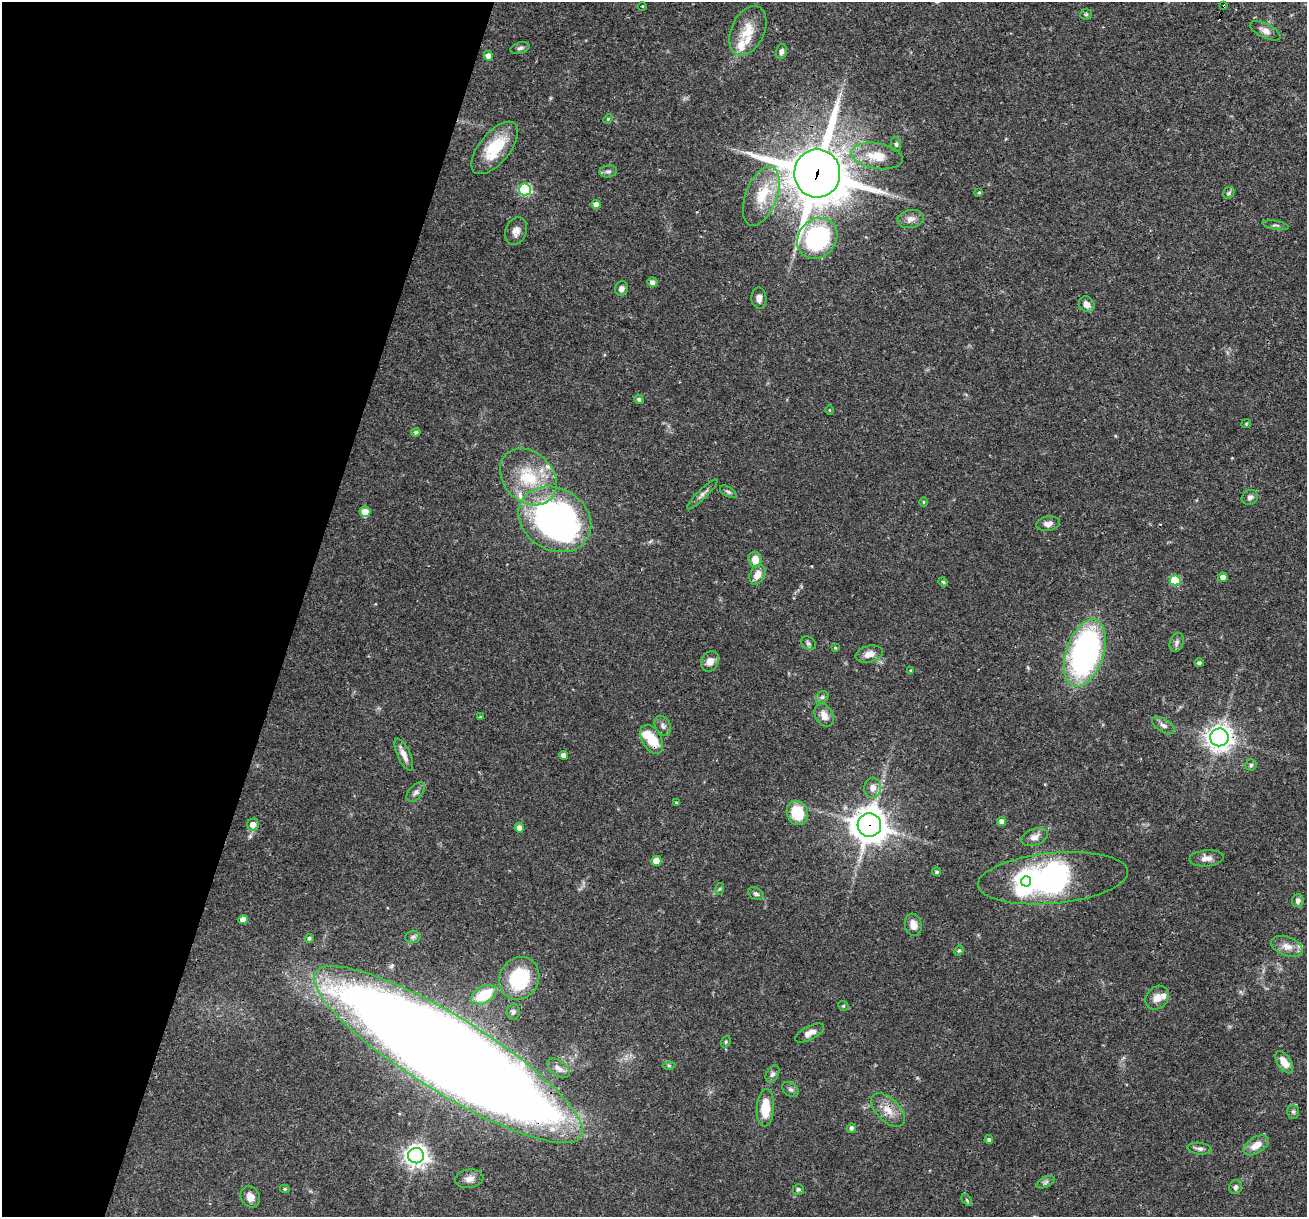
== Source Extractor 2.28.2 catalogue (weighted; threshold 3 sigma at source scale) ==
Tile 9 of 4 x 4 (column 1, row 3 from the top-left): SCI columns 1-1305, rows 1467-2681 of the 5220 x 5237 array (HDU 1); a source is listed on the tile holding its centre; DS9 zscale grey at full resolution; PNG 1309 x 1219 px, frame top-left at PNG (2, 2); each listed source drawn as its Kron ellipse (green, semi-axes under 4 px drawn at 4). Shown black and unused: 23% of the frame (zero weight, under 3 of 4 exposures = <1% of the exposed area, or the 3 px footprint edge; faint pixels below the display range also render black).
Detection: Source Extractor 2.28.2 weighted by HDU 2 'WHT'; one run over the whole footprint, this tile lists its part. Background 0.0569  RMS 0.0032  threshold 0.0144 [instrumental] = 3 sigma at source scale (4.5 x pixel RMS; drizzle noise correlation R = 1.50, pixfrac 1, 0.05/0.05 arcsec/px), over >= 5 px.
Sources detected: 122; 3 inside a brighter object's white glare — neither listed nor drawn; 6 inside a brighter listed object's ellipse — not listed separately; the other 113 listed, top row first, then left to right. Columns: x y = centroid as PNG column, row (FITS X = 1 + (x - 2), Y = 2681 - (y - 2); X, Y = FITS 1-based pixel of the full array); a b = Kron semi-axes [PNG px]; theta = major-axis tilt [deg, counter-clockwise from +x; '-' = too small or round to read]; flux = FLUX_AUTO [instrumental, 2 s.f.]
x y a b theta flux
642 6 4 3 - 0.27
1224 6 4 3 - 0.52
1086 14 5 5 - 0.47
748 31 26 16 65 7.3
1265 31 16 7 -26 2.1
520 48 10 5 16 0.9
781 51 8 5 76 1.2
488 56 5 4 - 2.3
608 119 5 4 - 0.38
896 144 7 5 -81 0.65
495 148 31 15 51 12
877 156 26 13 -9 6.9
608 171 9 6 7 0.91
817 173 24 23 - 1600
525 189 6 6 - 33
979 193 4 3 - 0.33
1229 193 6 5 - 0.6
761 196 31 15 69 10
596 204 4 4 - 2.4
911 219 13 9 9 2.1
1276 225 13 2 -10 0.62
516 231 14 10 70 2.2
817 238 22 18 49 39
652 282 5 5 - 1.5
621 288 7 6 - 1.4
759 298 11 7 -87 1.6
1087 304 8 7 - 1.8
639 399 5 4 - 0.56
829 410 4 3 - 0.25
1246 424 5 4 - 0.33
416 432 5 4 - 0.63
528 477 31 25 -45 17
728 492 9 5 -31 0.7
702 494 21 4 44 1.3
1250 497 8 7 - 1.1
924 502 5 3 - 0.33
365 512 5 5 - 3.6
555 519 38 31 -30 130
1048 524 12 7 9 1.7
755 559 8 6 -83 3.9
757 575 10 7 64 3.1
1223 577 4 4 - 2.4
1175 580 5 5 - 13
943 582 5 3 - 0.41
1177 642 10 6 72 1.1
808 643 8 6 -32 0.83
835 648 4 3 - 0.29
1085 653 35 19 72 80
869 654 14 8 15 2.6
710 661 10 8 63 2.7
1199 663 4 4 - 0.81
910 670 4 3 - 0.32
822 697 7 5 43 0.73
824 715 12 8 -61 2.7
480 717 4 3 - 0.37
1163 725 12 6 -32 1.4
663 726 11 7 -62 1.2
1219 737 9 9 - 260
652 739 15 10 -61 8.4
404 755 17 6 -65 2.2
563 755 4 4 - 1.8
1251 765 5 5 - 0.52
873 788 10 8 86 2.4
416 792 11 6 50 1.2
676 803 3 3 - 0.34
797 813 12 10 -72 10
1002 821 5 4 - 1.6
253 825 6 6 - 2.6
869 825 12 11 - 570
519 828 5 5 - 1.9
1035 837 13 8 21 2.1
1206 858 17 8 4 2.3
656 861 5 5 - 3.9
937 872 4 4 - 0.68
1053 878 75 25 5 93
1026 881 5 5 - 120
719 889 6 4 70 0.4
756 894 8 5 -31 0.86
1298 901 6 6 - 1.1
243 920 5 4 - 2.3
913 925 11 8 -79 2.5
413 937 7 6 - 0.85
309 938 4 4 - 0.7
1287 946 16 9 -20 3
959 951 5 4 - 0.43
519 978 22 19 59 20
484 995 14 8 30 9.8
1157 998 13 10 46 2.8
843 1006 5 4 - 0.42
513 1012 8 6 85 0.79
810 1033 16 7 28 2.3
726 1042 6 4 70 0.43
448 1055 156 38 -32 1300
1284 1062 12 7 -57 4
669 1065 6 4 -1 0.45
558 1068 13 7 -36 1.8
772 1074 9 6 59 0.91
791 1089 9 6 -37 0.89
765 1108 19 8 86 8.2
888 1110 21 11 -44 4.4
1293 1112 7 6 - 0.72
851 1128 5 4 - 1.1
989 1140 4 4 - 0.7
1256 1145 14 8 32 3.6
1199 1149 12 5 -7 1.2
416 1156 8 7 - 230
469 1179 14 9 8 2.2
1046 1182 10 5 27 0.81
1236 1187 7 6 - 1.1
285 1189 5 4 - 0.47
798 1189 5 5 - 0.65
250 1197 11 9 -60 2.5
967 1200 7 3 -54 0.43
Overlapping masked pixels (flux is a lower limit): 7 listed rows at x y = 1224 6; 817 173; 1219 737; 652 739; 869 825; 448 1055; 888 1110